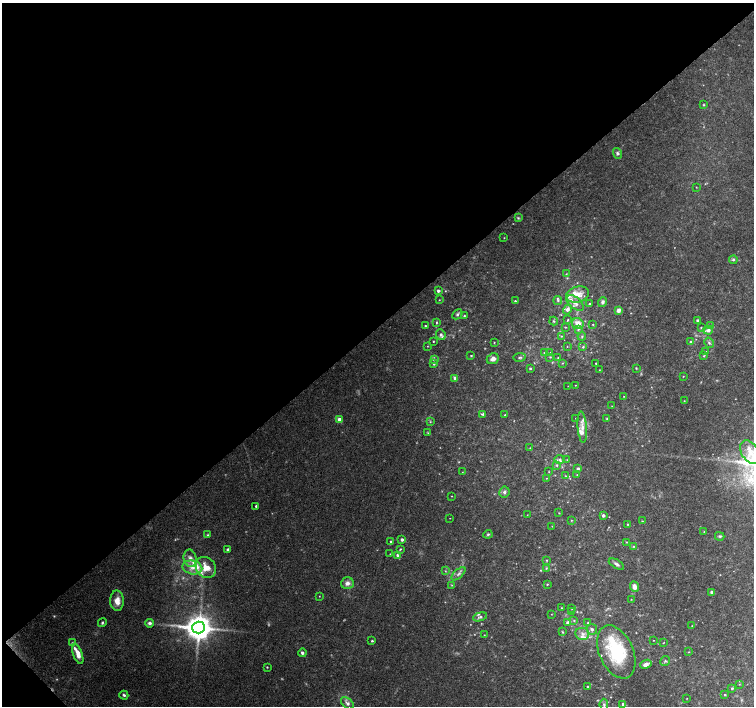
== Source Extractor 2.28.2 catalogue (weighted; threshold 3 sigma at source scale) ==
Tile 5 of 4 x 4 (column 1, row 2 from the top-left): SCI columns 8-1510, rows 3026-4432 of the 6019 x 5987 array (HDU 1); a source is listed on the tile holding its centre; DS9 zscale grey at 2 x 2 block average (1 PNG px = mean of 2 x 2 image px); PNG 756 x 708 px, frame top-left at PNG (2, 3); each listed source drawn as its Kron ellipse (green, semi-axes under 4 px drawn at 4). Shown black and unused: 47% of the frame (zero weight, under 3 of 4 exposures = <1% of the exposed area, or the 3 px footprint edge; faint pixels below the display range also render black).
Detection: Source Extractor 2.28.2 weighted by HDU 2 'WHT'; one run over the whole footprint, this tile lists its part. Background 0.0923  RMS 0.0056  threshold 0.025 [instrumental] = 3 sigma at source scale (4.5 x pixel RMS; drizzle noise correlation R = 1.50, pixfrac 1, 0.0396/0.0396 arcsec/px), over >= 5 px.
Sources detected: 187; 9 too faint to see at this stretch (2 x 2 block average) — neither listed nor drawn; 1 coinciding with a brighter row at this scale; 19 inside a brighter listed object's ellipse — not listed separately; the other 158 listed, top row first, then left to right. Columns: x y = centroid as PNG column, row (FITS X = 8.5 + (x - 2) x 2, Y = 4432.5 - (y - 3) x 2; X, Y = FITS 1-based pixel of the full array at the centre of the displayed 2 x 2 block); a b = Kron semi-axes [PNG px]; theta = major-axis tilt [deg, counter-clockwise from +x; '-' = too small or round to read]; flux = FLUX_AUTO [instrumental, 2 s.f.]
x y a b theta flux
703 105 3 3 - 1.5
617 153 5 4 - 2.9
696 187 2 2 - 0.57
518 218 4 3 - 1.4
504 238 2 2 - 0.58
733 260 4 4 - 2.6
566 274 3 2 - 0.81
438 291 3 2 - 3.8
578 294 11 8 15 16
439 300 3 2 - 0.67
515 301 2 2 - 1.2
558 301 4 3 - 2
602 302 5 4 - 3.7
575 303 10 5 -39 8.2
589 304 2 2 - 1.6
567 309 5 4 - 5.8
618 310 4 3 - 7.1
457 314 6 3 46 2.4
464 316 3 3 - 1.6
568 320 4 2 - 1
697 320 2 2 - 2
554 321 4 3 - 1.5
436 323 3 3 - 1.2
578 324 6 5 - 13
593 324 3 2 - 0.8
425 326 2 2 - 1.3
710 326 4 3 - 1.9
566 327 3 2 - 0.85
701 328 3 2 - 1
578 329 4 3 - 2
708 330 5 4 - 5.2
441 334 6 4 -67 3.9
561 336 3 3 - 1.2
582 336 4 3 - 1.7
433 341 2 2 - 0.86
494 342 2 2 - 0.9
691 342 3 3 - 2.8
709 343 5 3 - 2.2
427 346 3 2 - 0.66
567 346 2 2 - 0.55
583 347 3 3 - 1.5
550 352 3 2 - 0.8
706 352 3 3 - 1
544 353 3 2 - 0.72
471 356 2 2 - 1.3
704 356 4 3 - 1.4
520 357 6 3 9 2
550 357 4 2 - 0.82
558 357 3 2 - 0.85
434 359 4 3 - 2.4
493 359 6 5 - 6.5
562 363 3 2 - 0.84
596 363 2 2 - 0.77
434 364 3 3 - 1.7
530 368 3 2 - 1.7
636 368 3 3 - 0.97
599 370 2 2 - 0.46
683 376 2 2 - 0.74
455 378 3 3 - 5.2
575 385 2 2 - 0.61
568 386 2 2 - 0.44
624 396 2 2 - 0.56
684 401 2 2 - 0.65
612 406 2 2 - 0.45
483 414 4 4 - 2.5
505 415 2 2 - 1.1
575 418 2 2 - 0.42
607 418 3 2 - 0.87
339 420 3 3 - 9.3
430 422 3 3 - 1.1
582 427 16 4 -85 9.3
428 433 4 2 - 0.96
530 448 3 2 - 0.59
750 452 13 8 -59 17
560 460 5 4 - 2.7
567 460 3 2 - 0.62
557 465 4 3 - 1.6
578 468 4 3 - 2.5
462 472 2 2 - 0.46
549 472 3 2 - 0.8
577 475 3 2 - 0.8
566 476 3 2 - 0.92
546 478 2 2 - 0.63
504 492 5 5 - 3.5
452 496 2 2 - 0.56
256 506 2 2 - 2.1
559 513 2 2 - 0.73
527 515 2 2 - 0.49
603 515 3 3 - 3.5
450 518 2 2 - 0.42
571 520 3 2 - 0.86
642 521 4 2 - 0.68
628 524 3 2 - 1
552 526 3 2 - 0.5
704 532 3 2 - 0.82
488 534 4 3 - 1.6
208 535 4 3 - 1.6
720 536 5 3 - 2
402 540 2 2 - 4
391 542 3 2 - 2.6
627 542 3 2 - 0.87
633 546 3 3 - 1.2
400 549 3 3 - 1.4
228 550 4 3 - 2.4
390 554 2 2 - 0.47
397 555 3 3 - 2.8
190 558 8 6 -78 7.8
546 560 3 3 - 0.97
616 564 8 3 -30 3.1
192 567 10 7 -12 11
206 567 11 9 -52 19
546 568 4 3 - 1.4
445 571 3 3 - 1.1
458 574 9 4 42 3.8
347 583 6 6 - 7
547 584 3 2 - 1.1
452 585 3 2 - 1
634 587 5 4 - 7.6
712 592 3 3 - 3.8
319 596 3 2 - 0.56
631 599 2 2 - 0.62
117 601 10 7 -89 13
561 608 2 2 - 1.1
572 609 3 2 - 0.81
571 611 3 2 - 0.6
551 614 2 2 - 0.47
480 617 7 3 15 3.3
574 620 3 3 - 1.3
102 623 4 3 - 2
150 623 4 4 - 3.3
568 623 3 3 - 5.4
588 623 3 3 - 1.3
692 626 3 2 - 0.74
199 628 6 6 - 2000
592 629 5 5 - 3.6
562 632 4 3 - 1.2
582 634 7 6 - 6.3
484 635 2 2 - 0.78
653 640 2 2 - 0.53
372 641 2 2 - 1.6
72 643 3 3 - 1.4
663 643 3 2 - 0.61
616 652 28 17 -66 94
689 652 2 2 - 0.65
302 653 4 3 - 2.8
78 654 10 4 -72 14
665 661 5 3 - 2
646 664 6 3 22 6.8
267 667 2 2 - 1.1
739 684 2 2 - 0.65
587 686 3 3 - 1.5
732 688 3 3 - 1.8
124 695 4 3 - 2.6
725 695 3 2 - 1.1
687 698 2 2 - 0.51
347 703 7 4 -41 5.3
623 704 2 2 - 5.8
604 705 6 3 -85 2.6
Isophote crosses this tile's border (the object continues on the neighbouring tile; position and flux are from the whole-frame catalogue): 1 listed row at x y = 750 452
Diffuse or blended objects may show on this block-average render without a row.